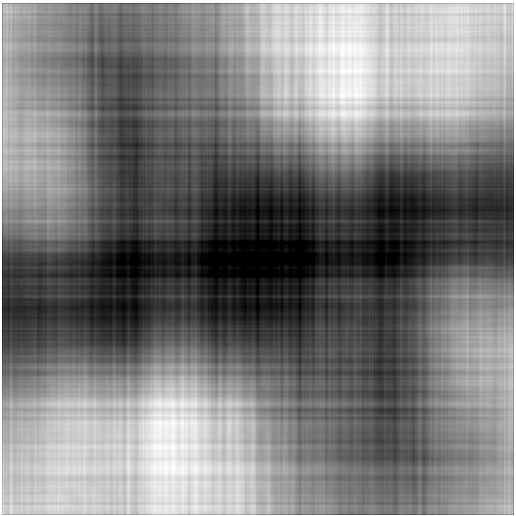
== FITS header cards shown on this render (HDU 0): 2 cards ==
NAXIS1  =                  512
NAXIS2  =                  512

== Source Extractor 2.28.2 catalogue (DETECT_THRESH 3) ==
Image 512 x 512 px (HDU 0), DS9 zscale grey, 1 PNG px = 1 image px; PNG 516 x 516 px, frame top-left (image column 1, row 512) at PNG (2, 3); no overlay
Background 0.623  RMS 0.071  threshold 0.214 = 3 sigma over >= 5 px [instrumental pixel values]
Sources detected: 8; all 8 listed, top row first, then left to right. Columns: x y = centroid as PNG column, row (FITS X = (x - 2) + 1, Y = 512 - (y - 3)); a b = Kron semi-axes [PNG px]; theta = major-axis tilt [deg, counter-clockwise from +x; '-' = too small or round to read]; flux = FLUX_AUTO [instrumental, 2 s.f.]
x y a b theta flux
285 94 17 8 -87 64
278 114 21 12 -1 120
321 114 17 11 -1 88
343 114 12 12 - 63
183 403 20 19 - 200
205 403 12 9 0 54
230 404 18 17 - 150
229 424 24 10 84 110